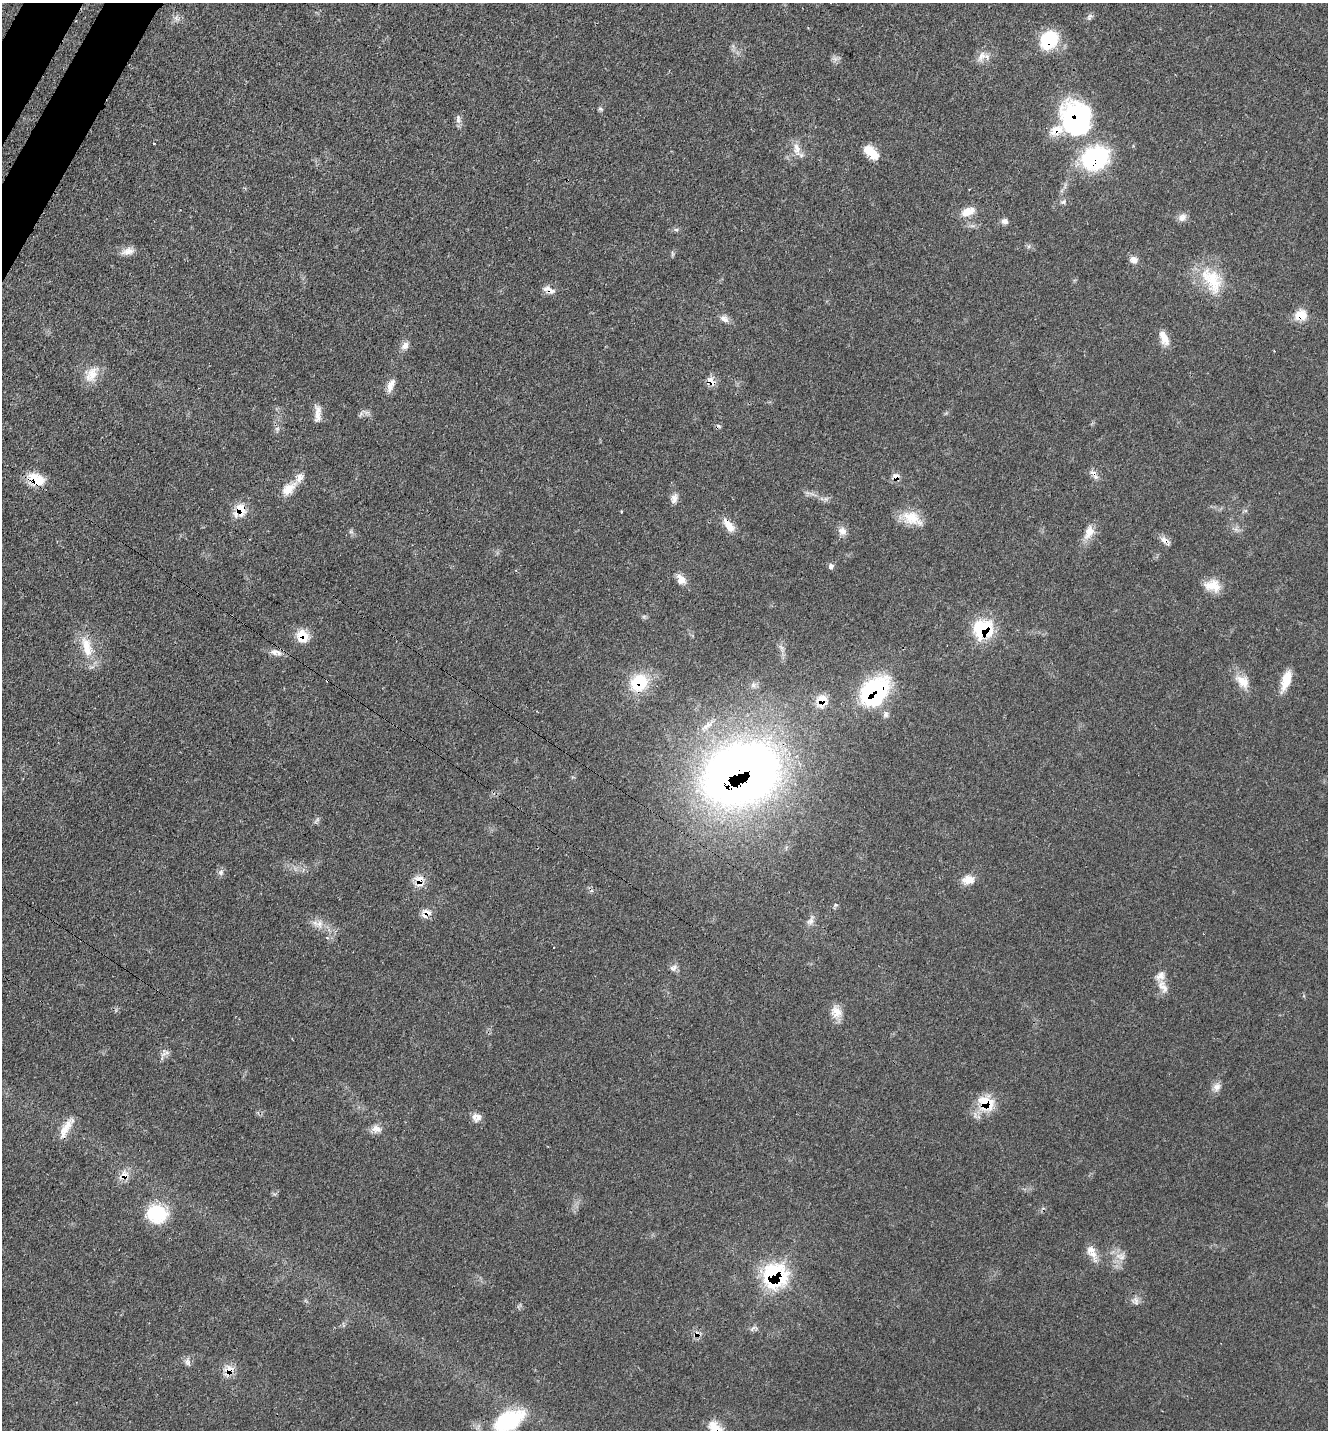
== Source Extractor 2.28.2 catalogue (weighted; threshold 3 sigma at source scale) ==
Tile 11 of 4 x 4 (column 3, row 3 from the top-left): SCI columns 2890-4215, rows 1528-2955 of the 5919 x 5911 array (HDU 1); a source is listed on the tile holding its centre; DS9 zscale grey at full resolution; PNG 1330 x 1432 px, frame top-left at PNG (2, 3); no overlay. Shown black and unused: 1% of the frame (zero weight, under 3 of 4 exposures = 9% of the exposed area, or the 3 px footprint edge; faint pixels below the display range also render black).
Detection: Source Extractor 2.28.2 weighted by HDU 2 'WHT'; one run over the whole footprint, this tile lists its part. Background 0.0616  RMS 0.0036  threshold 0.0161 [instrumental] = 3 sigma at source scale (4.5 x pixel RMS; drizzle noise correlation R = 1.50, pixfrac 1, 0.05/0.05 arcsec/px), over >= 5 px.
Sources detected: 96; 4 cosmic-ray / hot-pixel residue — not listed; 7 inside a brighter listed object's ellipse — not listed separately; the other 85 listed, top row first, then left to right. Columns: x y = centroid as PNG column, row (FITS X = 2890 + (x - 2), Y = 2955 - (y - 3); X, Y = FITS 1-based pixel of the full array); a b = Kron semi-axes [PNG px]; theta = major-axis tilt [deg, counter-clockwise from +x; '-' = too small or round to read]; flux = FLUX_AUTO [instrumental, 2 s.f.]
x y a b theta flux
1049 40 19 16 47 19
982 56 18 10 58 3.2
601 109 6 4 -45 0.65
1075 118 39 33 -77 53
458 119 14 5 89 1.5
154 143 3 2 - 0.37
797 149 19 8 -78 3.4
871 152 20 10 -43 6.1
1095 158 29 23 23 40
1063 202 8 6 35 0.92
968 212 18 10 25 4.7
1182 217 12 9 54 2
1004 221 9 8 - 1.4
676 230 7 4 -1 0.67
128 251 17 9 13 3
1134 260 9 8 - 2.4
1212 280 42 23 -61 15
549 290 17 8 -25 2.5
1300 315 15 13 21 5.5
724 319 13 8 -30 2
1164 338 19 9 -65 4.4
405 346 12 9 57 2.1
91 375 24 14 65 5.9
711 381 12 9 -47 3.1
390 385 19 8 70 2.9
367 412 7 4 18 1.1
318 413 23 7 88 3
277 429 6 6 - 0.89
1093 472 12 5 -26 1.7
896 477 8 7 - 2.7
36 479 22 13 -23 8.3
289 489 21 11 38 5.4
674 498 13 8 74 2
240 510 12 10 63 7.8
621 512 3 2 - 0.45
912 518 28 16 -26 7.8
729 525 18 8 -54 4.6
842 531 12 10 -14 2.3
1089 532 20 10 65 4.4
1164 540 12 8 -36 2.1
831 566 6 6 - 1.4
681 579 14 9 -54 3.1
1210 586 19 16 5 5.2
984 629 14 14 - 29
302 636 17 14 -62 6.2
87 647 32 12 -75 8.8
276 652 18 8 -12 2.6
1286 680 23 9 73 6.8
1242 681 22 14 -43 5.4
639 682 24 21 42 15
753 685 7 7 - 1.2
875 691 30 21 46 53
822 700 12 10 -67 6.7
537 711 3 2 - 0.29
707 725 24 7 38 3.8
741 774 48 37 21 510
221 872 8 6 89 1.2
968 879 15 10 5 4.2
419 881 14 9 -84 4.9
836 905 5 3 - 0.44
427 913 11 9 -15 2.5
810 921 10 7 33 1.7
319 924 10 8 -81 2.4
327 938 4 4 - 0.6
673 968 11 7 38 1.4
1163 987 20 10 -57 3.4
836 1012 17 13 -58 4.3
167 1052 9 6 45 1.4
1217 1087 12 10 58 2.3
986 1103 20 15 -39 11
477 1117 12 10 -10 2.4
67 1125 22 10 65 4.9
376 1129 13 9 -18 2.6
124 1175 10 8 -28 2.9
157 1214 21 19 -7 20
1093 1254 23 11 -68 3.8
1122 1257 12 9 -88 2.8
775 1275 20 20 - 44
1136 1301 13 5 -77 1.5
753 1328 9 3 45 0.68
696 1334 9 7 37 1.8
187 1362 10 7 -69 1.5
229 1371 15 11 61 4.2
508 1421 40 22 28 25
715 1428 21 13 -49 5.9
Overlapping masked pixels (flux is a lower limit): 26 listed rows (the first 20) at x y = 1049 40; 1075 118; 1095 158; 549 290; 1300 315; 711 381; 1093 472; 896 477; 36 479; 240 510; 729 525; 1164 540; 984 629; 302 636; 639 682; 875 691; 822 700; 741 774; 419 881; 427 913
Isophote crosses this tile's border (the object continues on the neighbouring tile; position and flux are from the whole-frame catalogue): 2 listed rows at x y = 508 1421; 715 1428